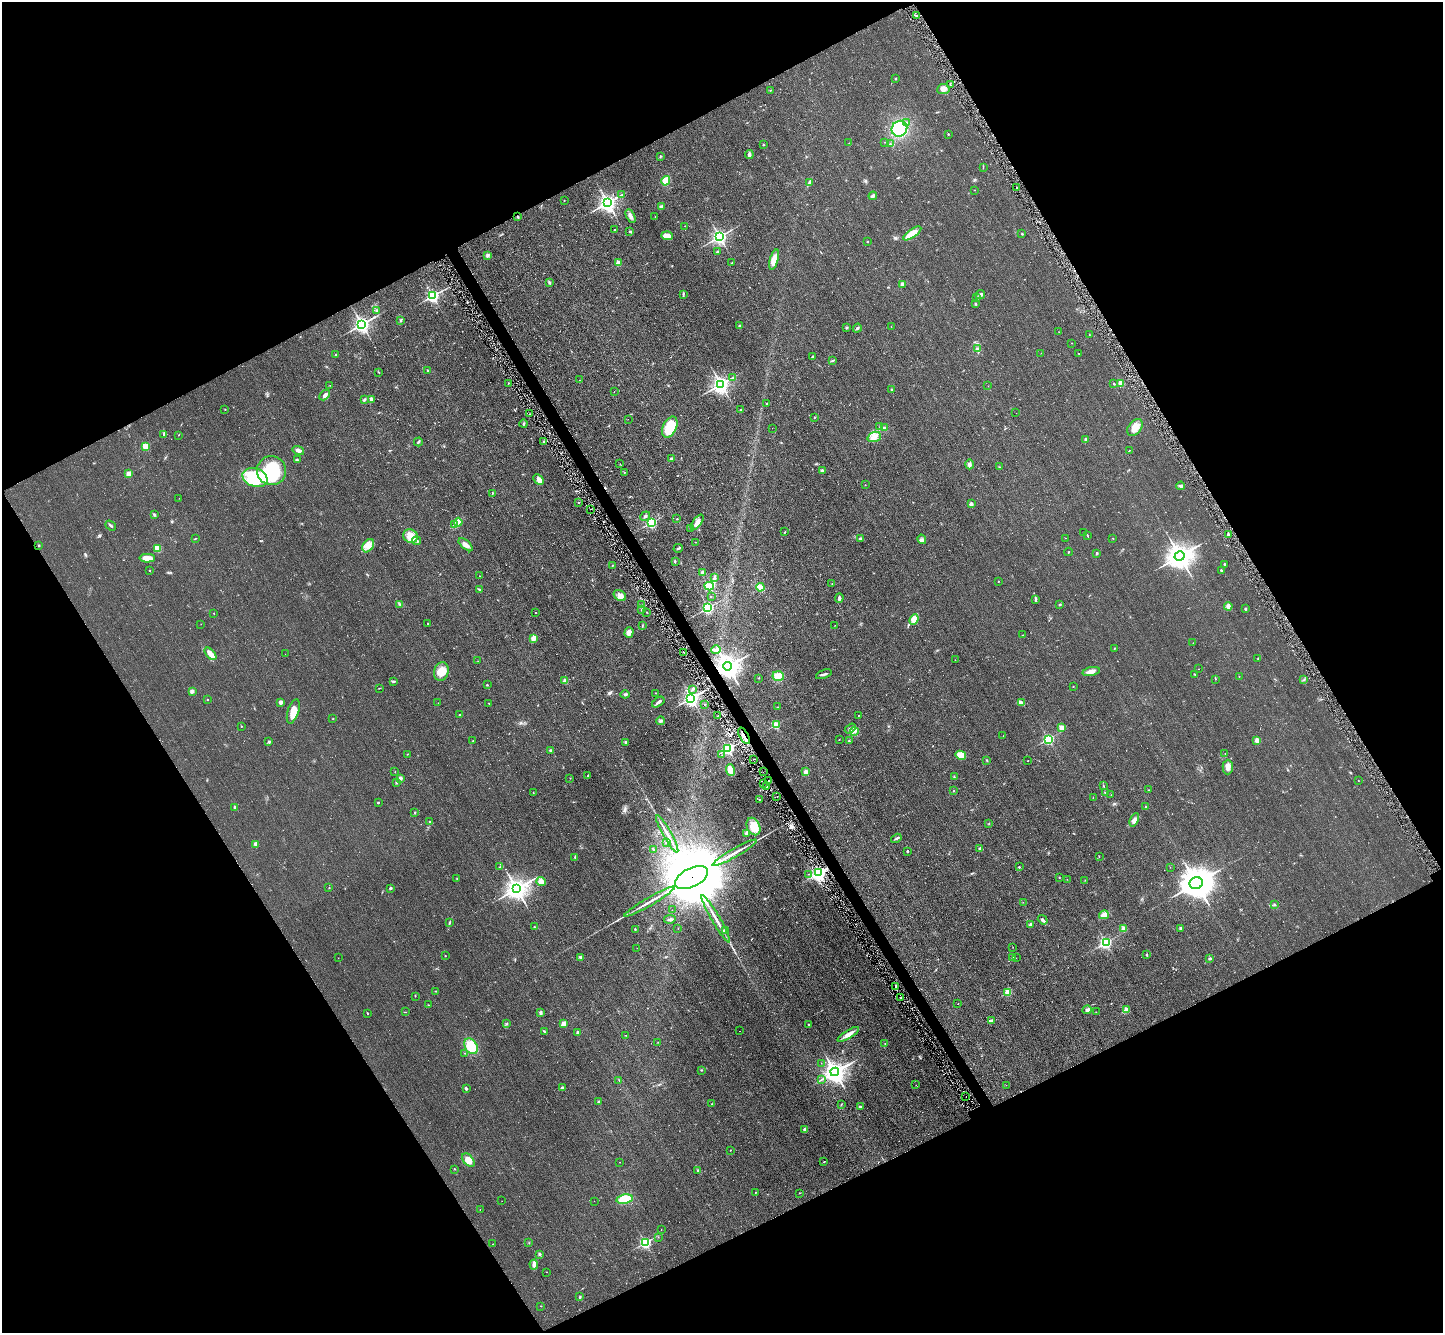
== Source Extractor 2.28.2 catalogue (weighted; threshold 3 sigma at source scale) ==
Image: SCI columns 61-5822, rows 318-5640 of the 5844 x 5824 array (HDU 1 of 3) = the unmasked area's bounding box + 8 px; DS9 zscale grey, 4 x 4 block average (1 PNG px = mean of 4 x 4 image px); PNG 1445 x 1335 px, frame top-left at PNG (2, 2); each listed source drawn as its Kron ellipse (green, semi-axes under 4 px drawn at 4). Shown black and unused: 47% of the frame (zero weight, under 2 of 3 exposures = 3% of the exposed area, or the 3 px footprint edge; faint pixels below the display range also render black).
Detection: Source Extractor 2.28.2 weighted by HDU 2 'WHT'. Background 0.0372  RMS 0.013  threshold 0.0565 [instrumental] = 3 sigma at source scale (4.5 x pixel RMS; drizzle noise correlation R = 1.50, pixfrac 1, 0.05/0.05 arcsec/px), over >= 5 px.
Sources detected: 414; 1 too faint to see at this stretch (4 x 4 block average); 4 inside a brighter object's white glare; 4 cosmic-ray / hot-pixel residue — neither listed nor drawn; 4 coinciding with a brighter row at this scale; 5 inside a brighter listed object's ellipse — not listed separately; the other 396 listed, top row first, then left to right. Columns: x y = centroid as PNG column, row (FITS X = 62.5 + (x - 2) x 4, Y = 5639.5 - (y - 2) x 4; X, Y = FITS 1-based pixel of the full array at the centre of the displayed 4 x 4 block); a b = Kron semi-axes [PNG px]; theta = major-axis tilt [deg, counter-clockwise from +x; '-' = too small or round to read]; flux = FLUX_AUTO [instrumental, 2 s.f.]
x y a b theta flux
917 15 3 2 - 13
895 79 2 2 - 6.3
950 84 2 2 - 3.3
943 89 6 5 - 40
771 90 2 2 - 4.2
907 122 2 2 - 6
899 129 8 7 - 470
948 134 2 2 - 4.3
885 142 2 2 - 4
849 143 2 2 - 1.5
890 144 2 2 - 4.9
764 145 2 2 - 4.2
749 154 4 3 - 22
660 156 3 2 - 4.9
983 167 2 2 - 3.1
666 181 5 4 - 87
809 183 3 2 - 8.3
1016 188 2 2 - 4.2
974 190 2 2 - 2.7
621 195 4 2 - 8.2
873 196 4 2 - 19
564 200 2 2 - 2.2
608 203 3 3 - 3200
661 206 3 3 - 9.5
631 216 7 3 -62 24
518 217 3 2 - 9
655 217 2 2 - 1.8
685 226 2 2 - 2.3
614 229 2 2 - 3.7
630 231 3 2 - 9.4
912 233 10 4 34 120
1022 234 2 2 - 3.9
667 236 5 4 - 54
719 237 3 2 - 2600
867 242 2 2 - 13
717 252 2 2 - 19
488 255 2 2 - 30
774 260 10 4 73 98
619 263 2 2 - 210
732 263 2 2 - 6.3
549 282 4 2 - 10
903 284 2 2 - 97
683 294 3 2 - 6.6
980 294 5 3 - 23
432 296 2 2 - 2000
976 298 2 2 - 8
976 304 2 2 - 6.6
377 310 2 2 - 40
401 320 3 2 - 7
362 324 3 3 - 3200
740 325 2 2 - 7.7
847 327 3 2 - 8.1
891 327 2 2 - 3.6
857 328 4 2 - 8.8
1059 332 2 2 - 1.4
1089 334 2 2 - 2.1
1072 343 2 2 - 2.4
977 348 4 2 - 8.5
1041 353 2 2 - 1.3
336 354 2 2 - 11
1079 354 2 2 - 1.7
812 356 2 2 - 6.6
832 361 2 2 - 2.7
428 371 3 2 - 7.3
379 373 2 2 - 1.9
733 377 2 2 - 4.4
579 380 2 2 - 1.5
508 383 2 2 - 6.3
1121 383 2 2 - 260
721 384 3 3 - 3400
1114 384 2 2 - 6
330 385 2 2 - 2
988 386 2 2 - 1.3
892 389 2 2 - 26
614 391 2 2 - 1.4
325 395 6 3 47 27
364 400 3 2 - 13
371 400 4 3 - 28
766 403 2 2 - 6.8
225 409 2 2 - 2.1
741 409 3 2 - 5.4
1016 413 2 2 - 0.96
529 414 2 2 - 3.7
814 417 2 2 - 4.9
628 419 2 2 - 0.87
524 424 4 2 - 7.8
670 427 11 6 65 260
880 427 2 2 - 2.3
1135 427 9 6 53 74
772 428 2 2 - 0.92
885 428 2 2 - 12
164 435 3 2 - 7.9
179 435 2 2 - 2.8
874 437 7 5 20 48
1086 439 2 2 - 63
543 441 2 2 - 4.6
418 442 4 2 - 7.8
145 446 2 2 - 360
1129 450 2 2 - 2.3
298 451 6 3 -18 32
671 459 2 2 - 47
297 460 3 2 - 6.2
620 464 2 2 - 1.6
969 464 5 3 - 18
999 467 2 2 - 3.5
822 470 2 2 - 53
272 471 14 14 - 370
624 472 2 2 - 5.3
129 474 2 2 - 170
255 478 13 9 -18 820
539 480 6 4 -46 46
865 485 2 2 - 2
1181 486 4 2 - 16
492 493 2 2 - 5
179 498 2 2 - 1.3
579 503 2 2 - 4.4
971 504 2 2 - 87
590 509 2 2 - 16
154 515 3 2 - 8.8
645 516 5 3 - 14
677 519 2 2 - 7.8
458 522 4 4 - 59
651 522 2 2 - 1200
697 522 9 3 53 48
454 524 3 2 - 7.9
111 525 6 2 -38 11
690 529 2 2 - 8.2
785 532 3 2 - 6.4
1084 533 2 2 - 1.8
1228 534 2 2 - 31
410 536 7 6 - 98
1088 536 2 2 - 3.6
196 538 2 2 - 2.7
861 538 3 2 - 13
1066 538 2 2 - 1.2
1113 538 2 2 - 1.6
922 539 5 2 - 14
417 541 4 2 - 15
695 542 2 2 - 1.9
39 545 2 2 - 15
466 545 8 4 -41 37
368 546 7 5 55 42
158 548 3 2 - 97
678 548 4 2 - 10
1068 552 4 2 - 2.9
1097 553 2 2 - 32
1180 556 5 4 - 7500
147 558 8 3 0 74
675 561 2 2 - 5.4
1224 564 2 2 - 6.6
613 565 2 2 - 4.4
150 570 2 2 - 3.6
1221 570 2 2 - 7
702 572 2 2 - 46
479 576 2 2 - 2
714 577 3 2 - 9.5
998 581 2 2 - 6.6
832 584 2 2 - 2.2
709 586 4 3 - 76
760 587 4 3 - 45
480 589 4 2 - 7.4
620 596 7 5 -34 49
711 597 2 2 - 2.3
839 598 4 2 - 15
1035 600 3 2 - 8.7
399 604 2 2 - 3.6
1059 604 3 2 - 5.2
641 605 2 2 - 3.4
1228 606 4 3 - 16
708 608 2 2 - 1300
1245 609 2 2 - 31
642 610 3 2 - 8.4
536 612 2 2 - 8.7
647 612 2 2 - 3.1
214 613 2 2 - 2.1
914 619 5 4 - 54
428 623 2 2 - 5.6
201 624 2 2 - 1.6
835 625 2 2 - 1.6
642 626 2 2 - 3.4
629 633 5 4 - 41
1022 635 2 2 - 1.9
533 639 4 2 - 91
1193 643 2 2 - 2.1
1114 648 2 2 - 3.7
716 650 5 3 - 19
684 653 2 2 - 7
210 654 7 3 -48 90
285 654 2 2 - 0.84
1258 659 2 2 - 4.2
955 660 2 2 - 1.4
478 661 2 2 - 1.9
728 666 4 4 - 6300
1198 669 2 2 - 1.2
441 672 9 7 73 93
1091 672 9 3 12 48
824 674 8 2 21 17
1195 674 2 2 - 3.3
778 676 6 5 - 68
1239 676 2 2 - 2.7
759 678 2 2 - 2.6
1216 679 2 2 - 2.6
1304 680 2 2 - 2.4
393 681 3 2 - 7.4
565 681 2 2 - 130
487 685 2 2 - 5
1073 687 2 2 - 5.3
379 688 2 2 - 3.3
693 689 4 3 - 9.7
192 691 3 3 - 18
655 693 2 2 - 2.3
625 694 4 2 - 13
691 698 3 3 - 3100
207 699 2 2 - 3.3
280 702 3 3 - 24
658 702 7 2 35 26
438 703 2 2 - 1.1
489 703 2 2 - 2
1022 703 3 3 - 12
704 705 2 2 - 3.5
778 707 2 2 - 2.7
293 711 12 5 72 74
460 714 2 2 - 4.5
859 715 2 2 - 2.1
717 716 2 2 - 5.9
333 718 2 2 - 2.6
660 721 4 3 - 12
776 725 2 2 - 400
241 726 2 2 - 8.8
1061 727 2 2 - 170
850 729 6 2 34 14
854 731 4 2 - 9.6
744 736 9 2 -61 34
1003 736 2 2 - 1.2
1048 739 2 2 - 1100
839 740 2 2 - 4
1257 740 2 2 - 190
473 741 2 2 - 3.1
849 741 3 2 - 5.2
269 742 2 2 - 39
626 742 2 2 - 27
728 749 2 2 - 1800
550 751 3 2 - 11
1225 753 2 2 - 1.3
407 754 2 2 - 2.7
722 755 2 2 - 1.5
961 755 5 4 - 85
754 759 2 2 - 7.7
987 760 2 2 - 3.5
1028 761 2 2 - 2.8
1228 767 7 5 88 40
730 770 6 4 -73 72
395 772 2 2 - 2.4
763 772 2 2 - 1.8
806 772 4 3 - 27
587 776 2 2 - 4.1
954 776 2 2 - 4.7
400 778 2 2 - 88
570 778 2 2 - 2.6
1358 780 2 2 - 1.8
769 781 2 2 - 16
396 783 2 2 - 25
763 783 2 2 - 8.6
1103 785 2 2 - 2.4
766 786 3 2 - 9.8
1149 790 2 2 - 3.6
953 791 2 2 - 2.3
533 793 2 2 - 2.2
1105 793 3 2 - 5.3
1111 795 2 2 - 1.1
777 796 2 2 - 2.6
1093 797 2 2 - 1.9
759 799 2 2 - 3.8
378 803 2 2 - 13
1146 806 2 2 - 7.2
235 807 3 2 - 17
415 812 2 2 - 5
1134 820 7 4 66 34
430 821 2 2 - 9.6
989 823 2 2 - 2.2
753 826 9 6 -65 150
747 833 3 3 - 27
667 834 21 2 -61 51
896 838 5 2 - 13
667 843 2 2 - 2.2
256 844 2 2 - 110
980 849 4 3 - 13
654 850 2 2 - 4.1
907 851 2 2 - 21
734 853 25 2 30 69
1099 856 2 2 - 2.1
575 857 3 2 - 6.5
500 867 2 2 - 3
1019 867 2 2 - 5.4
1170 867 2 2 - 1.3
818 873 3 2 - 2300
808 874 2 2 - 1.4
1059 877 3 2 - 2.8
457 878 2 2 - 4.5
691 878 18 9 26 120000
1067 879 2 2 - 1.9
1085 880 2 2 - 1.7
541 881 4 3 - 41
1196 883 7 6 - 13000
329 888 2 2 - 2.8
390 888 3 2 - 8.3
516 889 4 4 - 5400
649 902 29 2 30 65
1023 902 2 2 - 2.7
1275 905 3 2 - 5.4
672 910 2 2 - 3.5
1104 915 5 3 - 40
670 919 6 2 8 15
716 919 27 2 -60 65
1043 920 5 2 - 21
449 923 4 2 - 8
1030 924 3 3 - 10
534 927 3 2 - 4.6
1124 928 2 2 - 150
1181 928 3 3 - 8.4
635 929 2 2 - 4.1
678 929 2 2 - 2.2
725 930 2 2 - 38
1106 943 2 2 - 980
1013 947 2 2 - 1.7
637 948 2 2 - 0.84
1147 955 3 2 - 4.3
445 956 2 2 - 7.6
580 957 2 2 - 50
338 958 2 2 - 1.1
1013 958 2 2 - 2.7
1016 958 2 2 - 0.96
1210 958 3 2 - 11
896 986 2 2 - 18
436 991 2 2 - 3.7
1008 992 2 2 - 360
415 996 2 2 - 3.6
901 998 2 2 - 7.1
958 1003 2 2 - 1.9
428 1005 2 2 - 2.2
1087 1010 5 3 - 17
1126 1010 2 2 - 220
405 1012 2 2 - 2.8
1096 1012 2 2 - 2.8
367 1013 2 2 - 15
540 1013 4 3 - 11
991 1021 4 3 - 28
506 1024 2 2 - 3.6
564 1024 4 4 - 46
809 1024 2 2 - 8.6
544 1031 4 2 - 6.3
740 1031 2 2 - 2.5
578 1033 2 2 - 77
848 1034 12 3 31 54
626 1035 2 2 - 2.2
658 1042 2 2 - 2.7
885 1044 2 2 - 2.8
471 1046 8 6 -57 170
465 1053 2 2 - 2.7
821 1063 2 2 - 1.3
701 1070 2 2 - 2.4
835 1072 4 4 - 5800
821 1079 3 2 - 5.7
619 1080 2 2 - 2.7
916 1085 2 2 - 1
1006 1085 2 2 - 1.3
466 1088 3 2 - 11
562 1088 3 2 - 15
966 1096 2 2 - 1.5
599 1102 2 2 - 54
711 1104 2 2 - 2
841 1104 4 2 - 3.8
860 1107 3 3 - 8.7
805 1130 2 2 - 98
730 1150 2 2 - 1.8
468 1160 8 5 -49 61
620 1162 2 2 - 1.4
824 1162 2 2 - 6.9
454 1169 2 2 - 9.2
698 1170 3 2 - 8
755 1192 2 2 - 5.1
799 1193 2 2 - 2.3
625 1199 8 4 11 240
502 1201 2 2 - 1.3
594 1201 2 2 - 1.1
480 1209 2 2 - 2.3
661 1230 2 2 - 1.5
658 1237 2 2 - 1.5
529 1243 2 2 - 2.7
645 1243 2 2 - 1600
493 1244 2 2 - 3.5
539 1254 3 2 - 7.5
534 1264 5 3 - 22
547 1272 2 2 - 2.9
580 1297 3 2 - 6.2
541 1306 2 2 - 3
Overlapping masked pixels (flux is a lower limit): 3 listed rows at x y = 728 666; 744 736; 691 878
Diffuse or blended objects may show on this block-average render without a row.